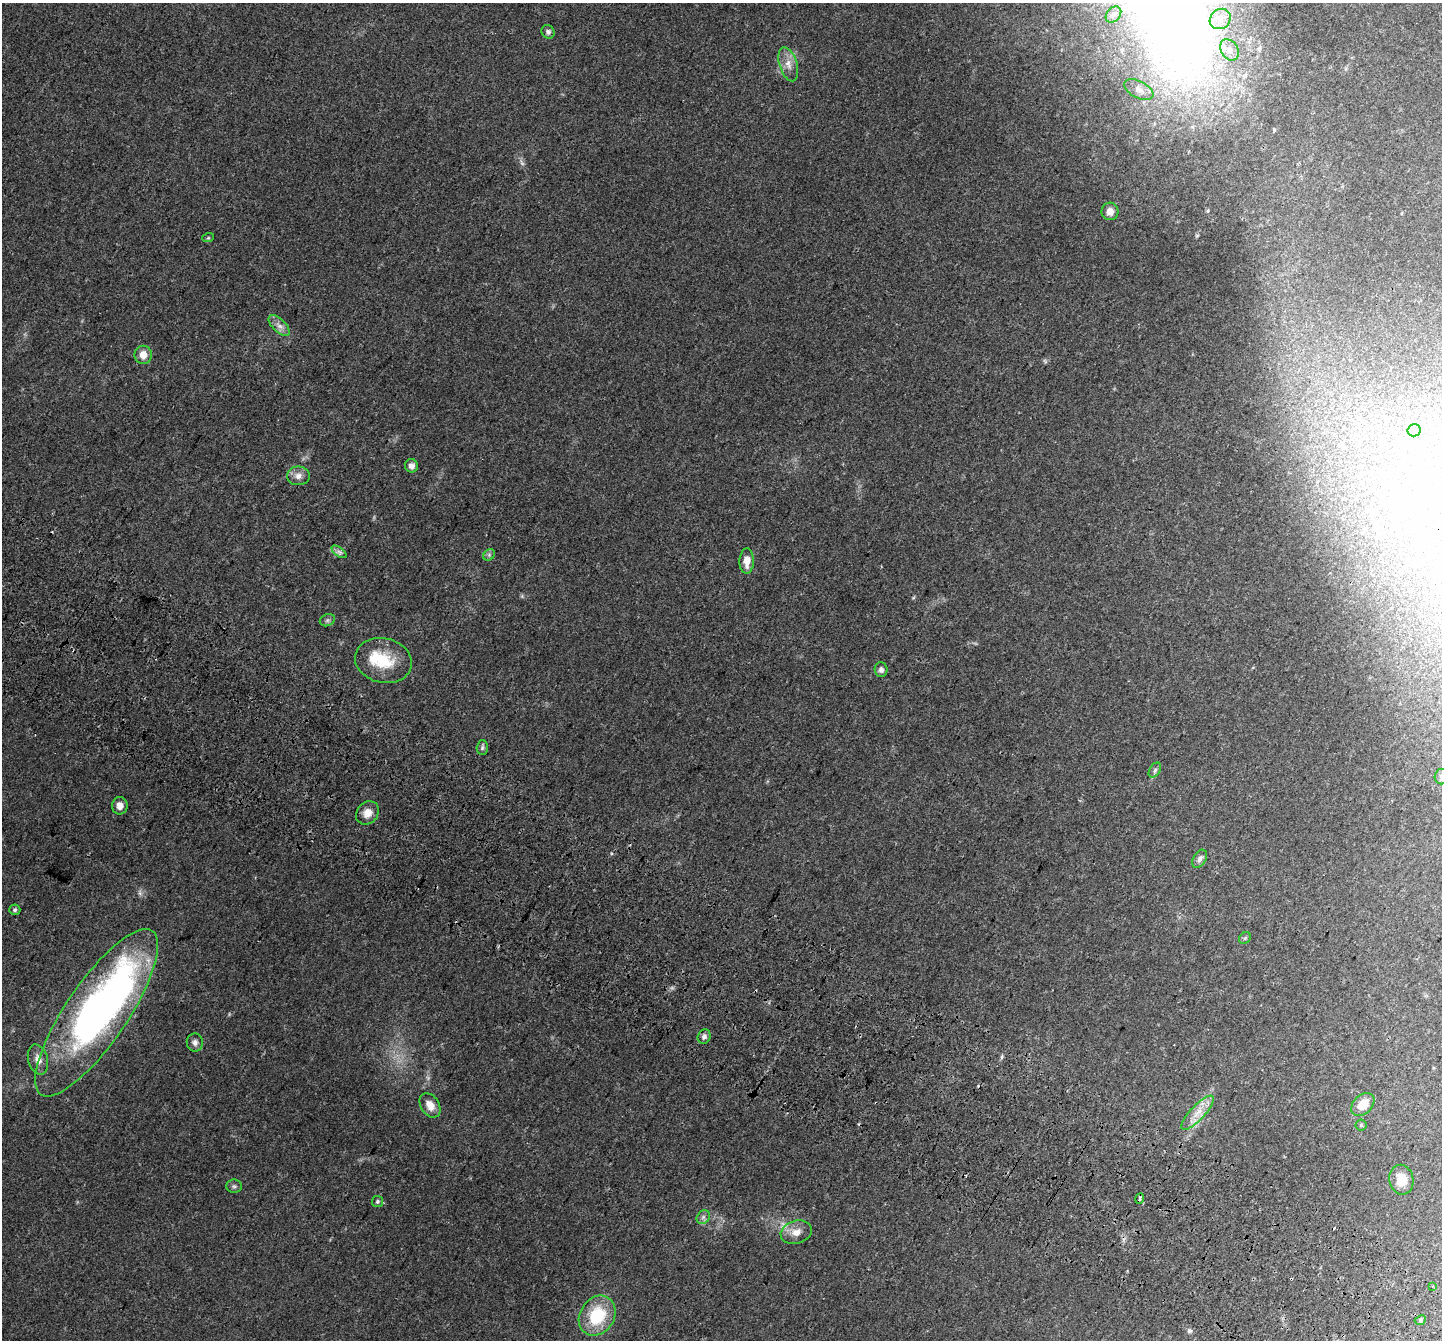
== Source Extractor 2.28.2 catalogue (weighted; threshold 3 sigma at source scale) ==
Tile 6 of 4 x 4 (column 2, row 2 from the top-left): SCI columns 1585-3024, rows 3090-4427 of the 6031 x 6114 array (HDU 1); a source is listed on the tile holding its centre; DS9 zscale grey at full resolution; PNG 1444 x 1342 px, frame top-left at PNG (2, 3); each listed source drawn as its Kron ellipse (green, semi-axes under 4 px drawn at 4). Shown black and unused: <1% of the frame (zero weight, under 3 of 4 exposures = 8% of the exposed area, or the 3 px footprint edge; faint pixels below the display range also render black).
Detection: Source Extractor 2.28.2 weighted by HDU 2 'WHT'; one run over the whole footprint, this tile lists its part. Background 0.0446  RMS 0.0039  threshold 0.0174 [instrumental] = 3 sigma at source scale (4.5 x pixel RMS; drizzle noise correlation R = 1.50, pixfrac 1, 0.0396/0.0396 arcsec/px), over >= 5 px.
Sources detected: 50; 2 too faint to see at this stretch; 1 inside a brighter object's white glare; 2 cosmic-ray / hot-pixel residue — neither listed nor drawn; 1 inside a brighter listed object's ellipse — not listed separately; the other 44 listed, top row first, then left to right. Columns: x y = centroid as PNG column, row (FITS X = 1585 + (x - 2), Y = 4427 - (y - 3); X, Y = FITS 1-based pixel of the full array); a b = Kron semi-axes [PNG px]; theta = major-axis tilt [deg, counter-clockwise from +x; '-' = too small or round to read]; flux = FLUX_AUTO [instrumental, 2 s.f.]
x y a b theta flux
1113 15 9 6 48 1.3
1220 19 11 9 39 3.1
548 32 7 6 - 1
1229 50 11 8 -59 2.8
788 64 17 9 -72 3.5
1139 90 16 8 -28 2.7
1110 211 9 8 - 2.5
208 238 6 4 18 0.44
279 326 13 6 -44 2.2
143 355 9 8 - 3.5
1414 430 6 6 - 0.89
411 466 7 6 - 1.9
298 476 11 9 1 2.4
339 552 9 4 -37 1
489 555 6 5 - 0.7
747 561 13 7 88 3.8
327 620 8 6 21 0.83
383 660 29 22 -12 13
881 670 7 6 - 1.3
482 748 7 5 88 0.77
1155 770 8 5 59 0.86
1441 777 8 6 80 1.1
120 806 8 8 - 2.5
367 813 12 10 46 3.4
1200 859 10 6 59 1.2
15 910 5 5 - 0.63
1245 938 6 5 - 0.63
97 1013 99 30 56 160
704 1037 7 6 - 1
195 1043 9 8 - 1.4
38 1059 15 9 -74 2.9
1363 1104 13 9 44 5.8
430 1105 13 9 -57 3.7
1197 1113 22 7 47 4.4
1361 1125 5 5 - 0.56
1401 1180 15 12 -79 5.1
234 1186 8 6 -1 0.84
1140 1199 5 3 - 1.9
377 1202 6 5 - 0.68
703 1217 7 6 - 1.1
796 1232 16 11 16 3.8
1432 1286 2 2 - 0.36
597 1316 21 17 56 17
1420 1320 6 4 24 0.61
Isophote crosses this tile's border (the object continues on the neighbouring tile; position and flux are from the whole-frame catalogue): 1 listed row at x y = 1441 777